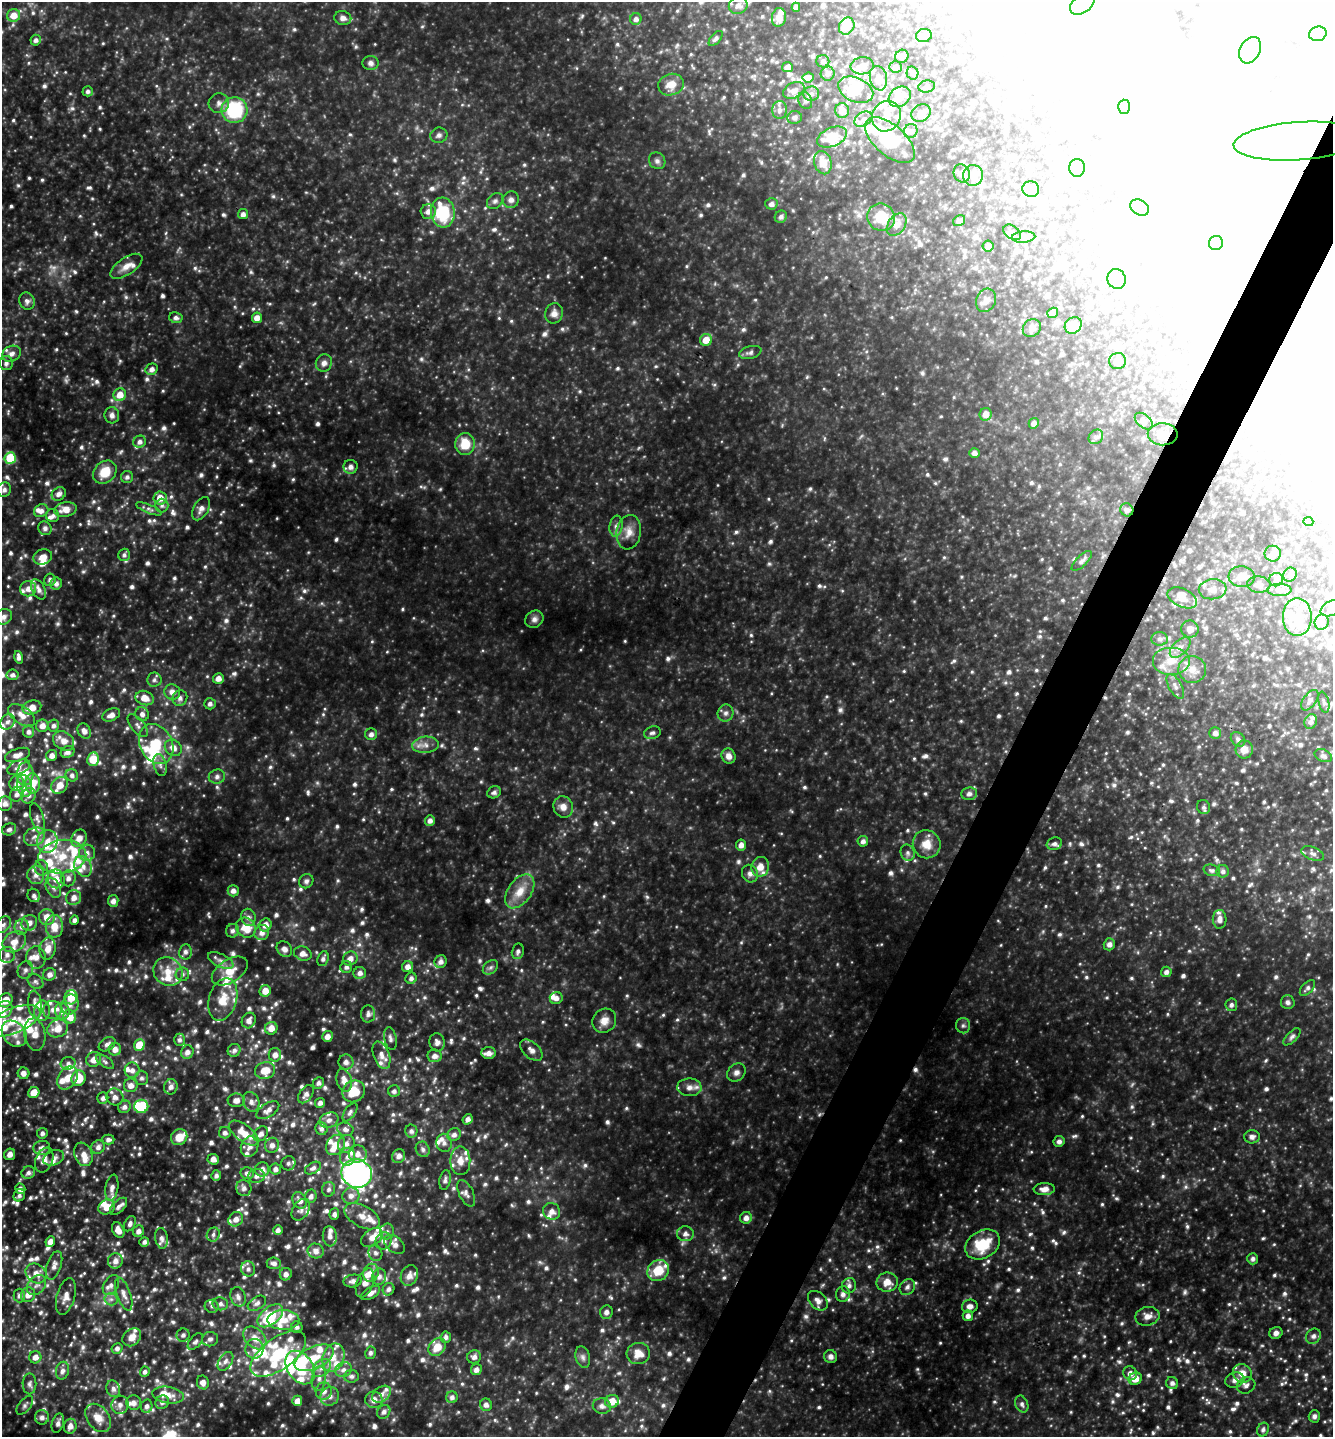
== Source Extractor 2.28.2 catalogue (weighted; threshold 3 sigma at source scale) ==
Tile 10 of 4 x 4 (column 2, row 3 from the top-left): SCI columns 1478-2808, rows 1438-2872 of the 5754 x 5745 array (HDU 1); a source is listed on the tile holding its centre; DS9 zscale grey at full resolution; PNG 1335 x 1439 px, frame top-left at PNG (2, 2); each listed source drawn as its Kron ellipse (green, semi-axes under 4 px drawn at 4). Shown black and unused: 4% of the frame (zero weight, under 3 of 4 exposures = <1% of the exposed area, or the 3 px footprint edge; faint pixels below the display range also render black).
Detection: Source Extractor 2.28.2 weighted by HDU 2 'WHT'; one run over the whole footprint, this tile lists its part. Background 0.345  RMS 0.037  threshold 0.165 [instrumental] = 3 sigma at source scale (4.5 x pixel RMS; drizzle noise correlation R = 1.50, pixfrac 1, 0.05/0.05 arcsec/px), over >= 5 px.
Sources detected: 1645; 6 too faint to see at this stretch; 238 inside a brighter object's white glare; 2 cosmic-ray / hot-pixel residue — neither listed nor drawn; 163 inside a brighter listed object's ellipse — not listed separately; of the other 1236, all 500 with FLUX_AUTO >= 10.8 (the completeness limit of this list) listed and drawn (736 fainter detections not listed), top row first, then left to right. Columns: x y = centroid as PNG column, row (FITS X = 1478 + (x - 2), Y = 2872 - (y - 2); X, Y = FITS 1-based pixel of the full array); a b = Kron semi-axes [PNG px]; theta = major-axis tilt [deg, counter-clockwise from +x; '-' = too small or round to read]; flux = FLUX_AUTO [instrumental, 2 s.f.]
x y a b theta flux
1082 4 14 9 37 100
738 5 9 8 - 19
796 7 4 4 - 15
14 15 6 6 - 44
779 17 9 7 82 31
343 18 8 6 -11 19
636 19 6 5 - 14
847 26 9 7 59 66
1318 34 9 7 15 23
924 35 8 6 17 12
716 38 9 5 49 11
36 40 5 5 - 13
1250 50 14 10 61 120
902 56 7 6 - 17
823 61 6 6 - 11
371 63 8 7 - 14
862 66 11 8 8 24
787 67 5 5 - 17
896 67 6 5 - 14
912 73 7 5 -77 11
828 74 7 7 - 13
808 78 5 5 - 23
878 78 12 8 -79 30
671 85 13 10 15 45
927 86 8 6 15 14
794 90 11 7 26 23
856 90 18 12 -24 88
88 91 5 5 - 11
811 94 8 7 - 13
900 97 12 9 38 43
805 100 9 6 -65 11
219 103 10 10 - 20
1124 107 7 6 - 11
234 110 13 13 - 250
779 110 9 7 -89 16
842 111 7 7 - 32
921 113 10 8 33 23
886 116 16 14 61 59
794 117 7 6 - 11
863 119 10 6 32 19
911 131 7 6 - 13
439 135 9 7 18 12
832 137 15 9 24 83
890 140 30 15 -41 170
1298 141 65 19 4 340
657 161 9 7 -45 14
823 163 12 8 -75 40
1077 168 9 8 - 17
962 173 9 8 - 15
973 175 10 10 - 24
1031 189 8 8 - 18
511 200 8 8 - 19
495 201 9 6 44 12
771 204 6 5 - 15
1140 208 10 7 -31 16
428 211 7 7 - 23
443 212 15 12 -84 190
243 214 5 5 - 17
781 217 6 5 - 12
881 217 14 13 - 83
959 221 6 5 - 12
897 225 12 8 56 31
1012 232 10 6 -33 12
1023 237 12 5 3 12
1216 243 7 7 - 20
988 246 5 5 - 11
126 266 18 8 34 35
1116 279 10 9 - 23
986 300 12 9 65 22
27 301 9 7 -69 15
554 313 10 9 - 23
1053 313 5 5 - 21
176 318 6 5 - 12
257 318 5 5 - 27
1073 325 9 7 38 40
1032 328 9 8 - 17
706 340 6 6 - 48
750 352 11 6 14 13
11 354 10 7 26 18
1118 361 8 8 - 22
6 363 7 6 - 13
324 363 9 8 - 18
152 369 6 5 - 17
120 395 6 6 - 43
986 414 6 6 - 24
112 415 8 7 - 17
1144 421 10 6 -40 13
1034 423 5 5 - 18
1163 434 15 11 -1 37
1096 437 8 6 45 12
140 442 6 6 - 15
465 444 11 9 89 77
974 453 5 5 - 15
10 458 6 5 - 150
351 467 7 7 - 19
105 472 13 10 44 73
127 477 6 6 - 11
4 490 7 6 - 15
59 494 7 6 - 16
160 498 6 6 - 41
162 505 7 6 - 11
65 509 11 7 12 39
149 509 14 4 -22 13
201 509 12 7 60 21
1127 510 7 6 - 13
41 511 7 6 - 18
53 516 6 6 - 12
1308 522 5 4 - 13
616 526 10 6 83 15
45 528 7 6 - 11
629 532 17 12 81 41
1273 554 8 8 - 20
124 555 6 6 - 11
43 557 10 7 18 29
1082 561 13 5 44 14
1290 575 7 6 - 11
1242 577 13 10 -6 33
50 580 6 5 - 12
1276 580 7 6 - 14
56 583 6 5 - 15
1259 585 12 8 -2 18
28 589 8 7 - 25
39 589 11 6 -63 19
1213 589 14 10 7 27
1279 590 12 6 0 17
1182 598 16 9 -25 38
1331 608 11 7 27 24
4 617 9 7 36 19
1297 617 19 14 90 73
534 619 9 8 - 17
1322 622 8 7 - 16
1190 629 9 8 - 26
1160 639 8 7 - 15
1180 647 13 7 45 25
19 657 6 4 -77 14
1171 661 19 14 0 77
1192 669 14 13 - 47
13 675 6 5 - 12
218 678 5 5 - 23
154 680 7 7 - 12
1175 686 14 6 -60 20
172 692 8 7 - 25
145 698 9 7 -20 43
180 698 8 7 - 16
1310 700 12 6 54 14
1324 702 11 5 -77 11
210 704 6 5 - 13
32 707 9 6 15 38
726 713 8 8 - 14
142 714 7 6 - 16
22 715 15 8 -35 35
111 715 9 6 23 26
1311 721 7 6 - 14
7 722 8 7 - 15
42 726 6 6 - 23
53 726 6 5 - 13
138 726 14 6 -52 18
84 731 8 6 -61 20
29 732 6 5 - 14
652 733 8 6 16 12
1215 733 6 6 - 17
371 734 6 6 - 15
1238 739 8 6 -43 11
64 741 11 9 -37 34
156 744 21 16 -62 130
425 745 13 8 5 26
173 748 9 7 -42 29
1244 749 9 8 - 31
68 752 7 5 24 17
18 755 13 6 19 24
52 755 6 5 - 19
729 756 8 7 - 23
1323 756 9 6 -24 12
93 759 7 6 - 89
160 765 11 6 -75 17
19 767 12 6 22 18
25 774 11 8 87 61
72 775 6 6 - 12
217 777 8 7 - 14
17 783 7 7 - 19
33 784 10 7 89 72
60 785 9 7 45 38
24 786 11 7 -76 27
494 792 7 6 - 13
17 794 7 6 - 16
969 794 8 6 8 15
29 796 8 6 60 17
5 804 7 7 - 21
563 807 11 9 -64 28
1203 807 7 6 - 11
37 818 16 6 -74 19
430 820 5 5 - 16
9 829 7 5 25 13
34 837 11 9 27 28
79 838 9 7 59 33
47 841 11 10 - 45
863 841 5 5 - 14
927 844 14 13 - 58
1054 844 8 6 17 14
741 845 5 5 - 20
87 853 8 8 - 20
908 853 8 7 - 13
1313 854 12 6 -20 16
62 857 24 16 9 120
83 866 11 8 -61 27
760 867 10 8 74 38
41 868 8 7 - 16
1212 870 8 5 -16 11
1223 871 6 6 - 13
750 874 9 8 - 18
36 875 9 8 - 26
68 878 8 7 - 20
56 879 9 8 - 41
306 881 7 6 - 11
53 888 11 6 -63 19
233 891 5 5 - 18
520 891 19 11 54 62
34 895 7 6 - 13
74 898 8 7 - 26
113 901 6 5 - 19
47 917 8 8 - 41
248 917 9 7 -76 16
1220 919 9 7 -88 20
74 920 4 4 - 13
29 923 8 7 - 25
3 925 9 6 49 14
265 925 6 6 - 30
54 926 11 8 90 55
22 927 8 7 - 18
246 928 10 9 - 66
232 931 7 6 - 12
262 933 8 7 - 22
14 942 12 9 32 41
1109 944 6 5 - 16
48 949 11 8 82 38
284 949 8 7 - 19
518 951 8 6 78 12
185 952 7 6 - 13
303 954 9 7 -18 25
7 955 8 8 - 21
36 958 11 9 -85 29
323 959 8 5 70 13
350 959 7 6 - 25
221 961 14 6 -25 21
441 962 6 6 - 16
346 967 6 6 - 13
408 967 5 5 - 22
490 967 9 6 40 11
25 970 9 7 63 15
230 971 20 11 31 64
168 972 15 13 -40 61
1166 972 5 5 - 13
360 973 6 6 - 16
50 974 7 6 - 19
182 974 7 6 - 11
411 978 6 5 - 12
35 981 9 6 -43 12
1307 988 9 5 46 12
265 991 6 5 - 39
71 997 7 6 - 60
556 998 6 6 - 19
6 1000 7 6 - 52
223 1000 22 14 74 77
1288 1002 7 6 - 11
35 1005 14 7 -84 30
70 1005 10 8 67 23
1231 1005 6 6 - 11
4 1009 9 7 45 21
52 1010 9 9 - 21
42 1011 10 8 82 20
62 1011 8 7 - 24
368 1014 8 7 - 17
70 1017 7 6 - 47
249 1020 8 6 63 21
12 1021 29 12 21 110
604 1021 12 11 - 32
963 1026 8 7 - 11
58 1028 11 8 24 50
271 1028 6 6 - 37
14 1034 14 11 -50 42
35 1035 16 10 -80 48
327 1036 5 5 - 24
1292 1037 11 5 45 11
390 1038 11 6 -78 14
180 1040 6 5 - 12
437 1042 9 7 -79 18
107 1044 9 6 35 14
139 1045 5 5 - 72
115 1049 6 6 - 24
234 1050 7 6 - 13
531 1050 13 8 -41 21
187 1052 7 6 - 20
489 1053 7 6 - 19
275 1055 6 6 - 22
381 1055 14 8 -70 30
435 1056 7 6 - 18
94 1059 8 7 - 33
105 1062 10 5 -35 11
346 1062 7 7 - 16
68 1063 7 6 - 15
132 1070 7 7 - 21
265 1070 10 8 13 60
23 1073 6 5 - 20
736 1073 10 8 44 17
67 1078 12 9 55 46
79 1078 8 7 - 80
141 1078 7 6 - 12
344 1080 11 7 -73 30
318 1083 6 5 - 12
131 1085 7 6 - 24
171 1087 8 7 - 18
689 1087 12 9 -3 26
354 1091 12 10 32 91
394 1091 6 6 - 12
34 1093 5 5 - 52
306 1094 10 6 53 19
115 1097 9 8 - 20
103 1098 5 5 - 13
236 1100 8 7 - 25
251 1102 10 8 -71 21
320 1103 5 4 - 14
141 1106 7 6 - 140
124 1107 6 6 - 15
268 1110 13 7 33 22
350 1112 10 5 55 11
468 1119 5 4 - 15
329 1120 10 7 21 20
321 1129 6 6 - 12
345 1129 8 6 -19 15
411 1131 6 6 - 12
42 1133 5 5 - 12
225 1133 6 5 - 13
244 1133 17 8 -38 59
261 1134 8 6 47 18
454 1135 7 6 - 15
179 1137 8 7 - 46
1252 1137 8 6 1 14
108 1139 6 5 - 13
1059 1141 5 5 - 14
444 1143 9 7 -78 16
346 1144 9 8 - 22
272 1145 7 7 - 19
335 1145 11 8 52 52
98 1147 7 6 - 16
250 1147 10 8 66 25
42 1148 8 7 - 17
423 1149 8 6 -62 13
10 1154 6 5 - 21
83 1154 12 8 -68 31
358 1154 9 8 - 27
399 1156 7 6 - 19
347 1157 9 7 76 21
54 1158 11 7 24 19
213 1159 6 5 - 25
44 1160 13 8 68 29
460 1161 14 10 -89 37
288 1163 7 7 - 13
313 1168 9 5 30 13
262 1169 7 7 - 23
275 1169 5 5 - 15
28 1173 7 6 - 13
247 1173 7 6 - 15
357 1174 15 14 - 1100
216 1176 5 5 - 12
256 1176 8 6 12 17
445 1180 10 5 79 12
112 1188 13 6 80 21
244 1188 8 7 - 18
20 1189 5 5 - 16
329 1189 7 6 - 12
1044 1189 10 6 3 26
466 1193 14 7 -63 18
19 1195 6 5 - 12
311 1196 7 5 68 14
351 1196 8 8 - 22
300 1200 8 7 - 25
118 1206 11 5 44 16
107 1207 8 7 - 46
301 1210 12 8 57 17
551 1211 9 8 - 23
334 1214 6 5 - 13
362 1216 19 10 -29 44
746 1218 6 5 - 21
236 1219 8 6 39 26
130 1224 8 5 61 13
118 1230 8 5 -65 28
278 1230 5 4 - 15
138 1231 6 5 - 18
387 1232 8 7 - 15
685 1234 8 7 - 17
213 1235 7 6 - 12
330 1236 10 7 -83 19
161 1238 10 6 -82 17
372 1238 12 8 37 29
50 1241 5 4 - 25
383 1241 9 8 - 19
144 1242 5 4 - 11
395 1244 12 7 -39 23
983 1245 18 13 32 140
316 1251 8 7 - 23
375 1253 8 7 - 14
1253 1259 5 5 - 12
115 1261 8 7 - 24
274 1263 7 6 - 15
54 1265 15 7 72 22
248 1269 7 7 - 16
658 1270 11 10 - 86
36 1273 11 9 -36 33
371 1273 9 7 68 34
286 1274 6 6 - 18
409 1276 10 8 67 26
379 1277 8 7 - 16
353 1281 9 6 10 16
887 1282 11 9 11 40
365 1283 15 8 69 30
37 1285 11 8 49 20
111 1285 11 7 59 19
849 1286 8 7 - 15
907 1287 8 7 - 15
388 1289 6 5 - 12
371 1293 10 5 31 20
124 1294 17 6 -70 25
843 1294 8 7 - 16
19 1295 7 6 - 13
28 1295 7 7 - 30
66 1296 19 9 74 32
238 1297 10 7 -68 18
111 1299 6 6 - 12
818 1301 11 8 -45 21
257 1303 10 6 33 15
220 1304 8 6 -7 14
212 1306 7 6 - 11
970 1306 8 6 15 19
606 1312 7 6 - 13
270 1316 15 8 39 150
968 1316 5 5 - 17
1147 1316 12 9 11 29
283 1320 16 10 0 55
297 1327 6 5 - 12
1276 1333 7 6 - 16
183 1335 7 6 - 11
1313 1336 8 7 - 14
132 1337 10 8 40 34
446 1337 5 5 - 12
255 1338 13 9 -44 40
210 1339 8 7 - 13
195 1342 10 5 50 11
437 1347 10 7 49 58
117 1348 6 5 - 12
254 1349 10 9 - 27
370 1353 6 5 - 11
278 1354 32 15 36 180
638 1354 11 10 - 43
35 1357 6 6 - 24
474 1357 7 6 - 17
583 1357 11 7 -75 15
831 1357 6 6 - 15
314 1358 21 11 26 86
333 1358 14 10 71 50
226 1361 10 6 57 17
300 1368 18 12 -55 150
322 1368 10 7 43 25
344 1370 8 7 - 19
476 1370 6 5 - 17
62 1371 9 6 77 16
145 1372 5 5 - 11
1130 1373 7 6 - 24
1242 1373 10 9 - 42
351 1376 7 6 - 13
319 1379 12 7 81 24
1135 1379 7 6 - 38
1235 1380 10 7 18 20
203 1382 7 6 - 19
1172 1383 6 6 - 14
29 1384 10 7 -89 13
1246 1385 10 7 28 17
113 1389 8 6 -71 16
324 1391 8 8 - 22
381 1394 10 7 39 22
168 1395 16 8 -10 35
330 1396 9 9 - 21
452 1397 6 5 - 13
374 1400 9 8 - 26
297 1401 5 5 - 25
612 1401 7 6 - 50
162 1402 7 6 - 13
134 1403 7 7 - 18
1022 1404 9 6 -65 12
25 1405 11 6 50 12
120 1405 9 8 - 20
486 1405 6 6 - 15
147 1406 7 6 - 14
602 1406 9 7 -13 15
384 1412 7 6 - 13
1314 1416 6 5 - 11
42 1417 7 7 - 18
98 1418 15 11 -53 43
58 1423 10 6 74 14
70 1426 7 6 - 24
1263 1430 7 5 66 12
Overlapping masked pixels (flux is a lower limit): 3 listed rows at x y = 1298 141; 1163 434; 1127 510
Isophote crosses this tile's border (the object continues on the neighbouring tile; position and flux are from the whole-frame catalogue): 5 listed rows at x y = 1082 4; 1331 608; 4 617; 3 925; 6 1000